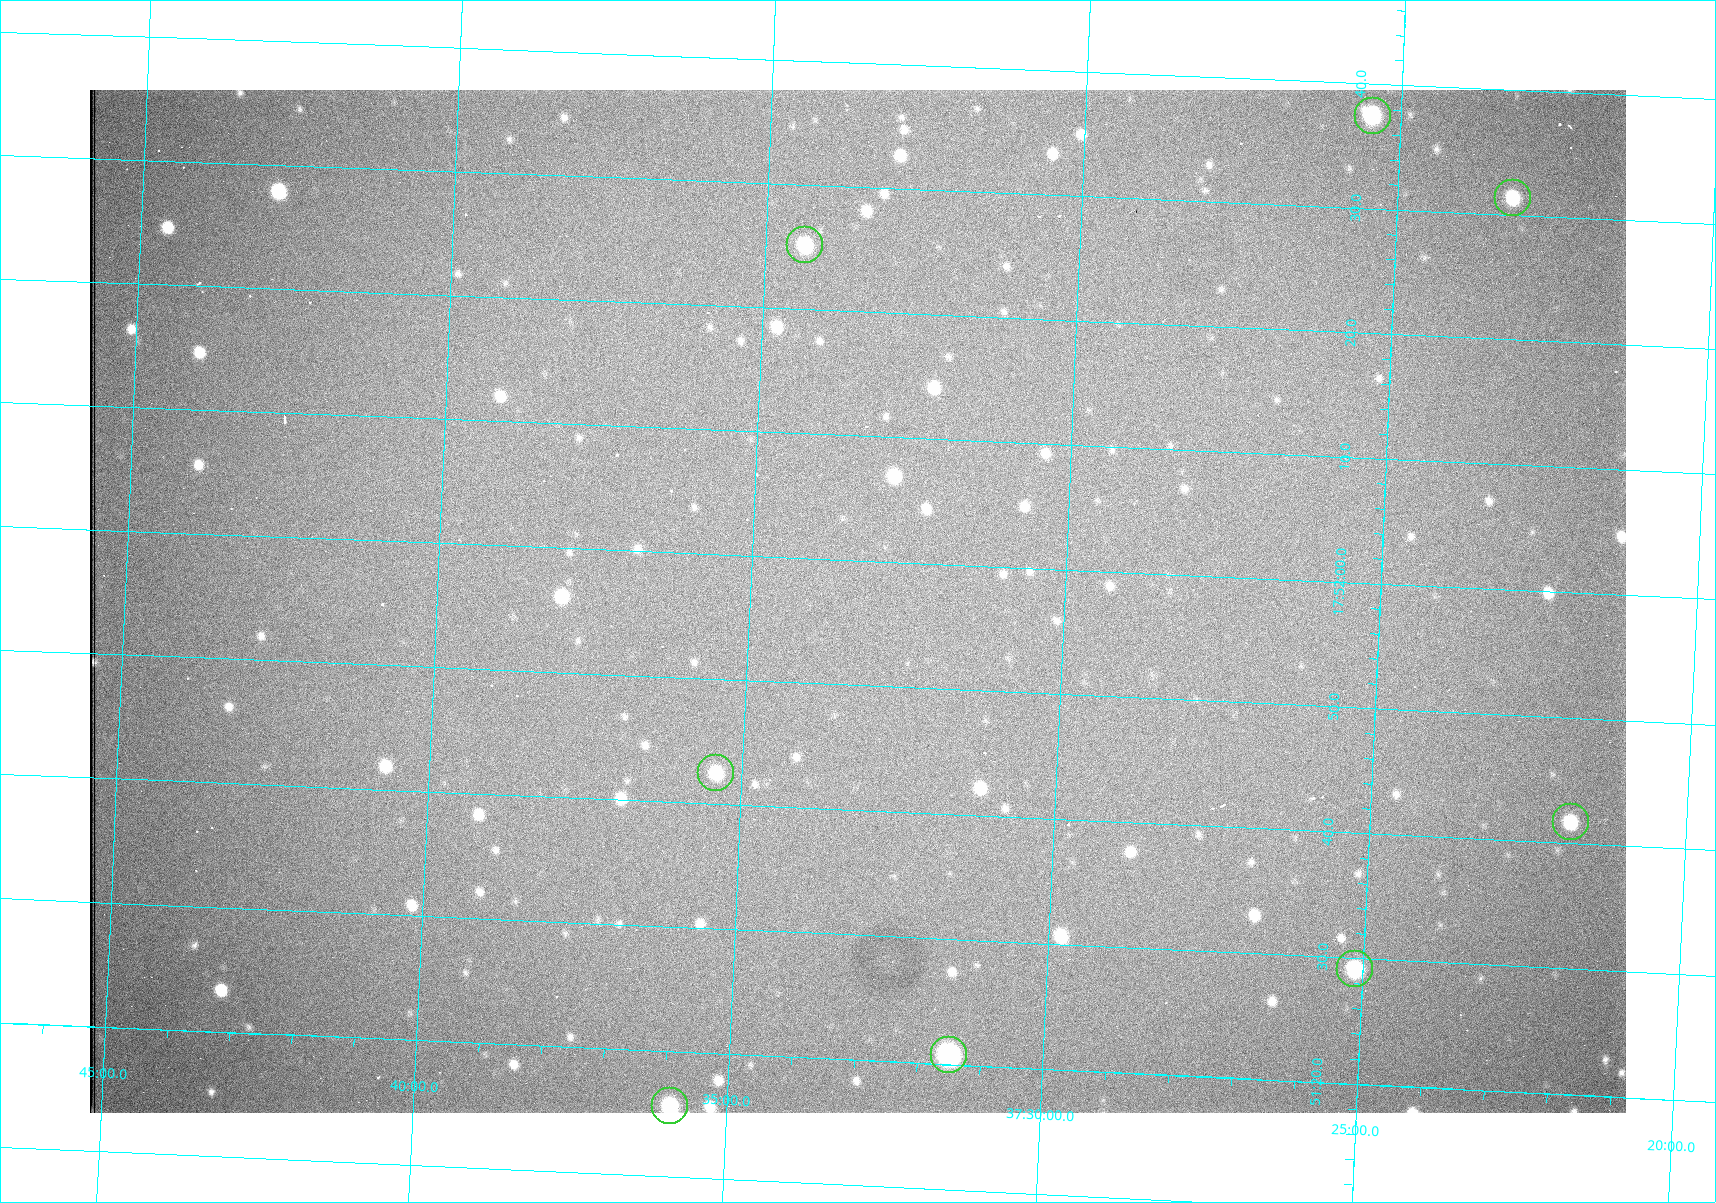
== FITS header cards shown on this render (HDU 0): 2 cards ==
NAXIS1  =                 1536 /fastest changing axis
NAXIS2  =                 1023 /next to fastest changing axis

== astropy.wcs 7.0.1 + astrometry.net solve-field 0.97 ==
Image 1536 x 1023 px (HDU 0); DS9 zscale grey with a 90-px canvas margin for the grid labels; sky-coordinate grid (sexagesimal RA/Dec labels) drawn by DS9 from the SOLVED WCS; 8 Tycho-2 reference stars matched to detected sources circled (green)
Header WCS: RA---TAN/DEC--TAN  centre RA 17:51:57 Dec +37:33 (267.99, +37.55 deg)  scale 0.958 arcsec/px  FOV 24.5' x 16.3'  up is +87 deg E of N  parity flipped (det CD > 0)
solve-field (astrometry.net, Tycho-2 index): VERIFIED the header's WCS against the Tycho-2 star catalogue (8 matches, 0 conflicts) and refined it, rather than solving blind
Solved WCS: RA---TAN-SIP/DEC--TAN-SIP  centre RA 17:51:57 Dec +37:33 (267.99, +37.55 deg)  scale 0.956 arcsec/px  FOV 24.5' x 16.3'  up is +87 deg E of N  parity flipped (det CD > 0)
The solver's refit moves the header's centre by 0.59 arcsec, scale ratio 0.9977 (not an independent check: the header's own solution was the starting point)
Tycho-2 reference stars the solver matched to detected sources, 8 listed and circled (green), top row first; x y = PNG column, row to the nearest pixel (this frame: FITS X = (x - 90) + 1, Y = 1023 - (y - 90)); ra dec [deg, ICRS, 3 dp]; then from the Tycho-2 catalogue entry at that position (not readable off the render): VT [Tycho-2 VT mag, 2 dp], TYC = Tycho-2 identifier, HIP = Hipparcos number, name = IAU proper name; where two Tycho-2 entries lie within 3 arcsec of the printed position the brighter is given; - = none
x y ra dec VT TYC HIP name
1373 116 268.156 +37.424 11.25 2620-712-1 - -
1513 198 268.131 +37.386 12.62 2620-526-1 - -
805 245 268.105 +37.573 11.82 3089-995-1 - -
716 773 267.927 +37.590 11.84 3089-1137-1 - -
1571 822 267.924 +37.364 11.94 2620-391-1 - -
1355 969 267.871 +37.419 11.35 2620-812-1 - -
949 1055 267.836 +37.525 9.96 3089-889-1 - -
670 1106 267.815 +37.598 11.54 3089-1081-1 - -